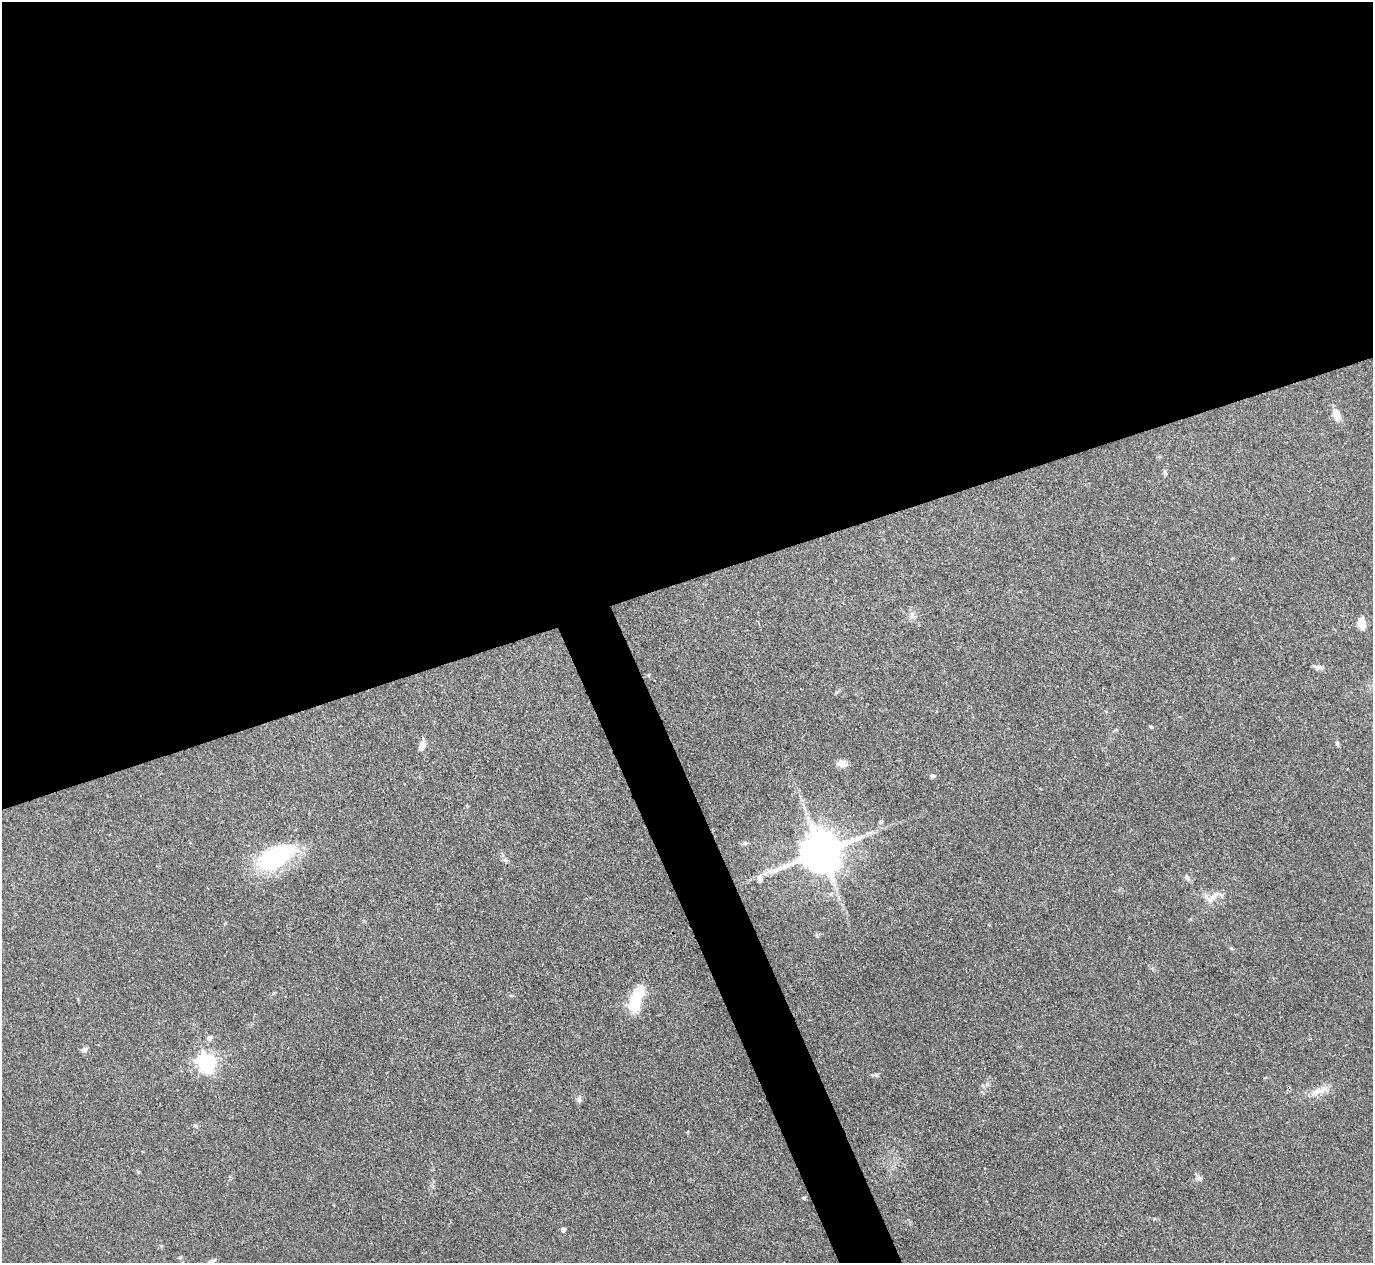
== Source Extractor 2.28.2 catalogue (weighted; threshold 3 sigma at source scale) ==
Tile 2 of 4 x 4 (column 2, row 1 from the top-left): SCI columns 1374-2744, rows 3934-5194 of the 5487 x 5475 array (HDU 1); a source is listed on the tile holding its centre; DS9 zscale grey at full resolution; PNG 1375 x 1265 px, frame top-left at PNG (2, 2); no overlay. Shown black and unused: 48% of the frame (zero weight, under 3 of 4 exposures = <1% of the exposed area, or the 3 px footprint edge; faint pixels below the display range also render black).
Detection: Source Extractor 2.28.2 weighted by HDU 2 'WHT'; one run over the whole footprint, this tile lists its part. Background 0.0712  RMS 0.0053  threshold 0.0238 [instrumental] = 3 sigma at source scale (4.5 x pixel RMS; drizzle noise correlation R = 1.50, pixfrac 1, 0.05/0.05 arcsec/px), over >= 5 px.
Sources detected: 30; all 30 listed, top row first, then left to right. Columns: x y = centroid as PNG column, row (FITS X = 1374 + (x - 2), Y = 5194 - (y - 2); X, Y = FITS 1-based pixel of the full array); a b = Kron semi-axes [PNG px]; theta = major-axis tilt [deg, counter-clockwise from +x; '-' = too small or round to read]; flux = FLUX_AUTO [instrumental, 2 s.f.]
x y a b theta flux
1336 415 15 9 -77 3.8
1165 473 7 5 -86 0.98
912 615 13 6 -64 2.3
1362 623 11 8 -86 6.2
1318 667 12 6 -6 1.7
649 675 5 3 - 0.49
1151 727 5 4 - 0.63
1337 743 6 5 - 0.88
422 745 11 6 73 4.3
842 764 15 8 -5 3.1
933 776 8 5 -18 1.1
881 822 7 6 - 0.96
746 843 6 5 - 0.98
821 852 12 11 - 2100
275 857 48 23 29 48
1187 878 9 4 -66 1.1
760 879 7 6 - 2.5
1212 898 24 10 41 5.9
1231 948 5 5 - 0.57
636 999 34 14 71 18
209 1038 7 7 - 1.8
84 1050 8 6 23 1.6
206 1062 7 7 - 210
1319 1091 30 9 19 6.6
579 1099 9 6 -79 1.4
138 1171 6 3 -20 0.56
1199 1178 9 6 -24 1.7
804 1198 5 4 - 0.72
563 1229 4 4 - 2.3
211 1262 12 5 38 2
Overlapping masked pixels (flux is a lower limit): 1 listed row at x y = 821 852
Isophote crosses this tile's border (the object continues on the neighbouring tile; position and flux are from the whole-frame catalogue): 1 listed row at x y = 211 1262
Unlisted compact peaks at least as high as the median listed source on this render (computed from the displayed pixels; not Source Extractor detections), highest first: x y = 876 1075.